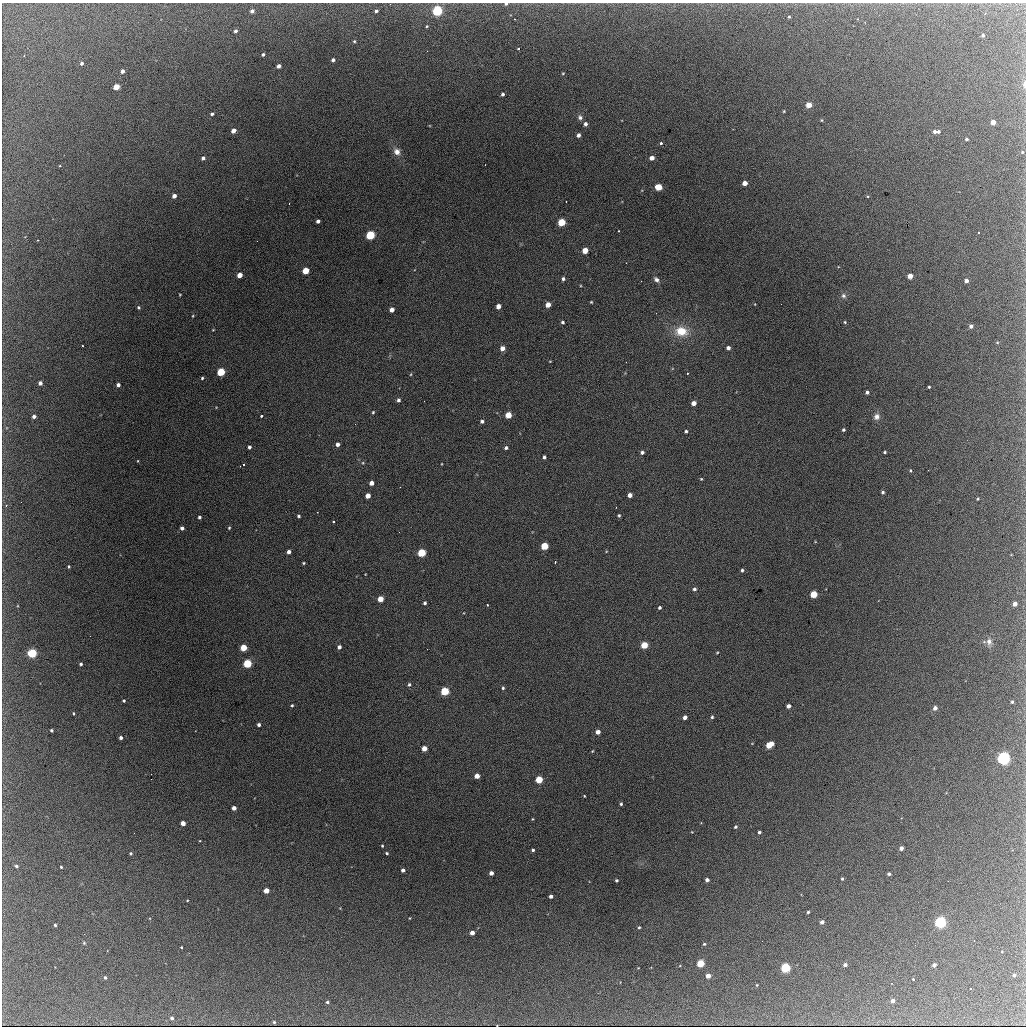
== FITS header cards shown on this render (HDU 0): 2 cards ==
NAXIS1  =                 1024 / length of data axis 1
NAXIS2  =                 1024 / length of data axis 2

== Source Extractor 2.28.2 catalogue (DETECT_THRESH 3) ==
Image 1024 x 1024 px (HDU 0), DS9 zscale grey, 1 PNG px = 1 image px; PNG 1028 x 1028 px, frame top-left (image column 1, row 1024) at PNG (2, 3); no overlay
Background 2040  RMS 33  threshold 98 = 3 sigma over >= 5 px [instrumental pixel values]
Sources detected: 209; all 209 listed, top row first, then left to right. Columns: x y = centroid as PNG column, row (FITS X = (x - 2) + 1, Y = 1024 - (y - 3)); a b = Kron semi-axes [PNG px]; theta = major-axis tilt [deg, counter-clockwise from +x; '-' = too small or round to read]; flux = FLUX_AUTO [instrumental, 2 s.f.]
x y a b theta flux
506 4 5 4 - 3800
252 11 4 4 - 8000
376 11 4 3 - 5100
437 11 5 4 - 340000
789 17 3 3 - 2300
514 19 3 2 - 6100
427 26 3 3 - 1900
235 31 3 3 - 6100
983 35 3 3 - 5000
354 41 4 4 - 2500
518 49 3 3 - 4400
263 54 3 3 - 4800
333 60 4 3 - 7500
81 63 3 3 - 5000
279 66 4 4 - 11000
122 71 4 3 - 8900
563 73 4 3 - 1800
1024 84 9 4 89 7400
116 87 4 4 - 49000
502 94 3 3 - 5500
809 105 4 4 - 39000
784 111 3 3 - 1900
212 114 4 4 - 4500
580 117 7 6 - 6500
821 120 3 3 - 1800
993 122 4 4 - 30000
585 124 4 4 - 6800
233 131 4 4 - 20000
938 131 4 4 - 4900
935 132 4 3 - 7500
578 135 4 3 - 8700
966 139 3 3 - 4400
661 143 3 3 - 13000
397 152 8 8 - 14000
1022 152 4 4 - 2000
203 158 4 4 - 7200
652 158 4 4 - 15000
745 183 4 4 - 21000
659 187 5 4 - 72000
174 196 4 3 - 13000
868 196 4 2 - 1600
566 201 2 2 - 1100
318 221 4 3 - 6900
562 222 5 4 - 100000
618 231 3 2 - 2400
978 232 2 2 - 1800
370 235 5 4 - 200000
38 240 2 2 - 1400
585 250 4 4 - 38000
306 271 4 4 - 61000
239 275 4 4 - 22000
910 276 4 4 - 24000
563 279 4 4 - 5200
656 279 7 5 -44 7000
966 281 4 3 - 10000
180 295 3 3 - 1700
843 296 7 6 - 6400
591 302 3 3 - 2100
548 305 4 4 - 23000
498 306 4 4 - 16000
138 307 4 4 - 3200
392 310 4 4 - 15000
193 316 4 2 - 1700
562 322 3 3 - 3700
845 322 4 3 - 2300
971 326 4 4 - 7600
213 330 4 2 - 1500
681 331 16 12 -4 46000
997 342 4 3 - 1900
82 346 3 2 - 2600
502 348 4 4 - 15000
728 348 4 4 - 8200
550 361 3 2 - 1400
626 362 2 2 - 1200
221 372 5 4 - 120000
687 373 3 3 - 1700
411 374 4 3 - 1800
202 378 3 3 - 2700
40 383 4 4 - 8000
118 385 4 4 - 7900
929 387 3 3 - 2600
867 392 3 3 - 6000
398 400 4 4 - 5500
424 401 2 2 - 1000
694 403 4 4 - 16000
373 412 4 3 - 2400
508 415 5 4 - 44000
34 416 4 3 - 7600
261 416 3 3 - 4700
877 417 8 7 - 11000
482 421 4 4 - 5300
843 430 3 3 - 4000
686 431 4 3 - 3600
337 444 4 4 - 8900
249 447 3 3 - 4600
506 448 4 4 - 4200
642 452 4 3 - 5700
885 452 3 3 - 2900
544 457 4 3 - 4300
138 461 4 2 - 1400
363 463 4 3 - 1900
243 465 3 3 - 5400
910 470 4 3 - 2100
701 479 4 3 - 2100
371 483 4 4 - 13000
883 492 3 3 - 4200
630 495 4 4 - 12000
368 496 4 4 - 19000
978 499 3 2 - 2100
6 505 3 2 - 5100
619 515 4 3 - 2900
298 516 3 3 - 3600
199 517 3 3 - 4300
333 521 3 3 - 9800
182 528 4 4 - 7400
229 528 4 3 - 2300
544 546 5 4 - 84000
289 552 4 4 - 8300
422 553 5 4 - 120000
555 562 3 2 - 3100
304 563 4 3 - 2200
69 566 4 3 - 2500
742 570 3 3 - 3900
694 589 5 4 - 4600
813 594 4 4 - 81000
380 599 4 4 - 29000
425 603 3 3 - 4000
1015 604 4 4 - 15000
487 605 3 2 - 2000
659 607 4 3 - 4200
989 642 9 7 -84 9900
644 645 4 4 - 64000
339 647 4 4 - 7300
244 648 4 4 - 60000
717 652 4 2 - 1600
32 653 5 4 - 180000
247 663 5 4 - 150000
81 664 3 3 - 3900
409 685 5 4 - 3700
503 688 4 4 - 3100
445 691 5 5 - 130000
124 701 3 3 - 2800
1012 702 3 3 - 2900
292 705 3 3 - 2600
788 706 4 4 - 9700
935 708 4 4 - 11000
73 713 3 2 - 2200
685 717 4 4 - 10000
712 717 4 3 - 3100
259 725 3 3 - 5600
51 730 3 3 - 3600
598 732 4 4 - 14000
121 738 3 3 - 6400
769 745 6 4 32 62000
424 748 4 4 - 23000
592 751 3 3 - 1700
1003 758 5 5 - 600000
477 776 4 4 - 20000
151 779 2 2 - 3100
539 779 4 4 - 78000
584 796 3 2 - 1600
621 804 4 3 - 3300
234 808 4 4 - 13000
532 819 4 3 - 1700
183 823 4 4 - 19000
735 827 4 3 - 3400
692 832 4 2 - 1300
759 832 3 3 - 4000
382 846 3 3 - 2200
901 848 4 4 - 11000
533 850 3 3 - 3800
131 853 4 3 - 2800
387 853 3 3 - 2900
16 866 4 4 - 4200
61 867 3 3 - 2700
403 870 4 3 - 7300
491 873 4 4 - 11000
889 874 3 3 - 5500
842 879 3 3 - 2900
616 880 3 3 - 3300
707 880 4 3 - 7500
266 890 4 4 - 26000
551 896 4 3 - 7300
187 901 4 2 - 1400
808 912 3 3 - 3100
410 918 3 2 - 1600
822 922 4 3 - 11000
940 922 5 5 - 420000
55 925 3 3 - 3300
639 927 3 3 - 2500
472 933 4 4 - 14000
84 943 4 4 - 2300
704 944 4 3 - 2600
181 947 3 2 - 1900
1002 952 3 2 - 1400
700 963 4 4 - 100000
845 965 4 3 - 7400
934 965 4 3 - 9300
785 968 5 4 - 220000
1014 975 4 3 - 6000
708 976 4 4 - 22000
105 978 3 3 - 5100
913 979 3 2 - 6000
757 985 3 2 - 1800
970 988 2 2 - 1200
893 1001 4 3 - 12000
327 1002 4 3 - 3800
172 1018 4 3 - 6700
274 1022 3 3 - 2400
At the frame edge (FLAGS 8, measured only in part): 2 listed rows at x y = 506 4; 1024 84